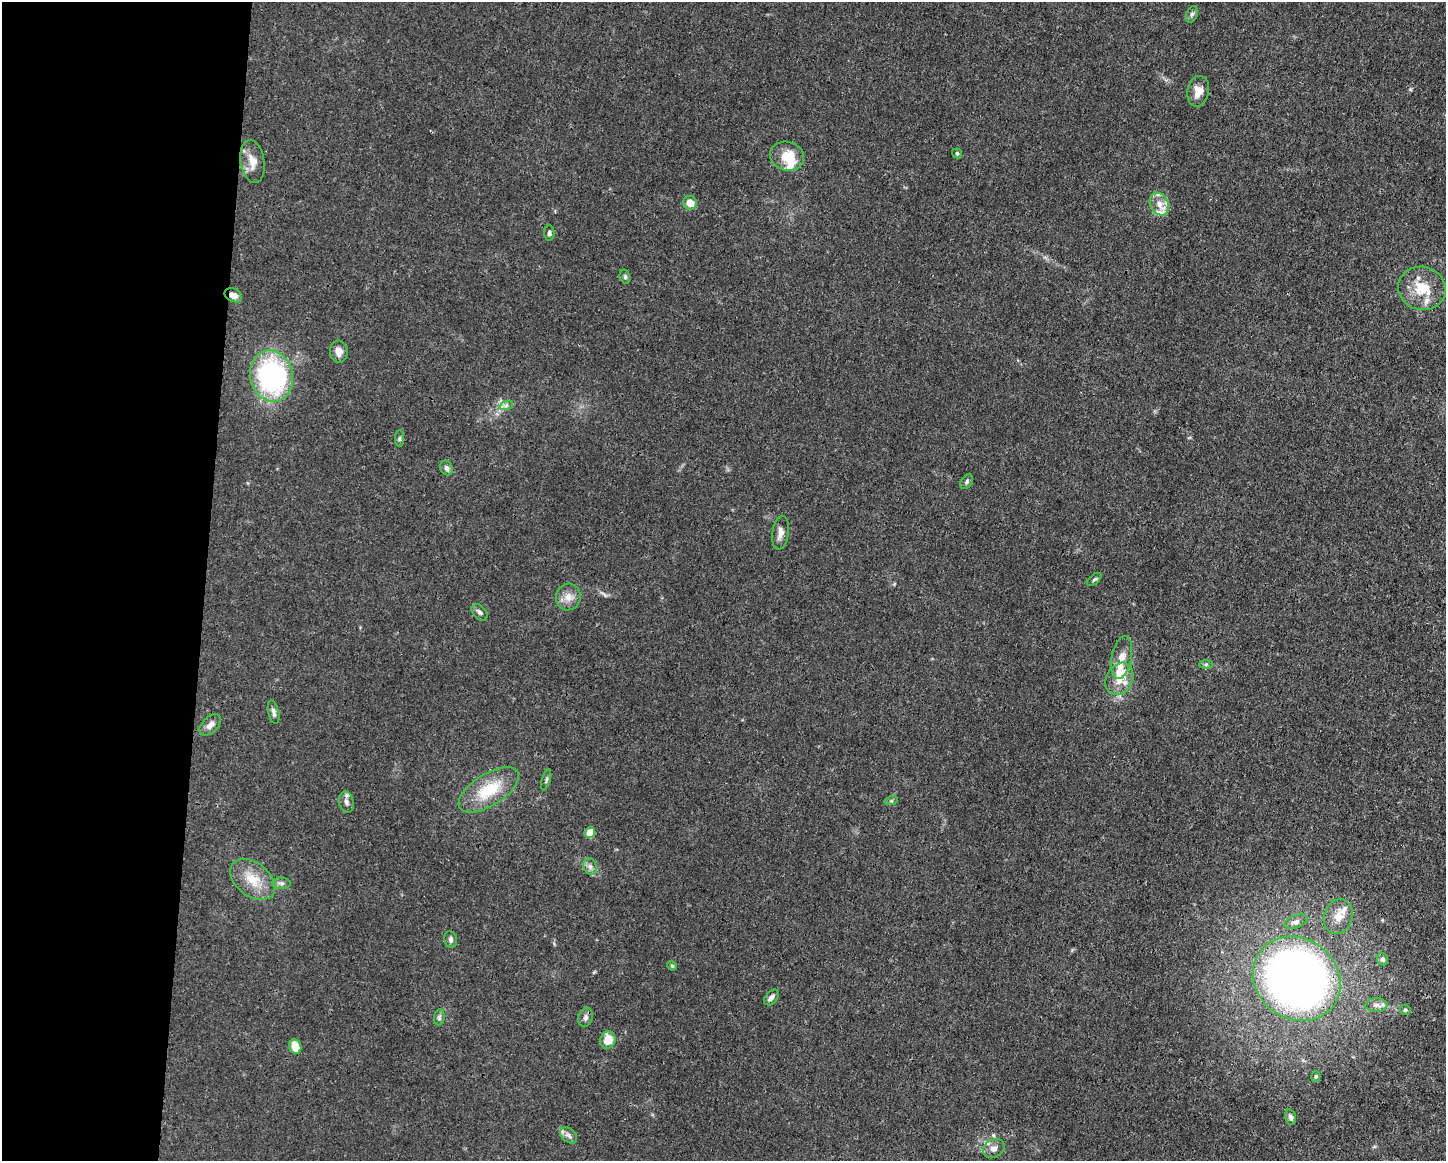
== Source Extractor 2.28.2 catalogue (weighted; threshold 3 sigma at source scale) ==
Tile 4 of 3 x 4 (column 1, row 2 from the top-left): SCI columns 112-1555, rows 2320-3478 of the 4666 x 4638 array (HDU 1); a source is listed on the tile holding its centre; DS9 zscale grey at full resolution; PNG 1448 x 1163 px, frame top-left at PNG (2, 2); each listed source drawn as its Kron ellipse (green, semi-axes under 4 px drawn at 4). Shown black and unused: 14% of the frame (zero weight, under 3 of 4 exposures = <1% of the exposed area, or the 3 px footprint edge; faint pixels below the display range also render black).
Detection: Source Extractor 2.28.2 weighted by HDU 2 'WHT'; one run over the whole footprint, this tile lists its part. Background 0.0158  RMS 0.0025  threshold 0.011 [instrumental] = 3 sigma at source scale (4.5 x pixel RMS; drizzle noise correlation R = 1.50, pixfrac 1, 0.05/0.05 arcsec/px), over >= 5 px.
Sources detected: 59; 8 inside a brighter listed object's ellipse — not listed separately; the other 51 listed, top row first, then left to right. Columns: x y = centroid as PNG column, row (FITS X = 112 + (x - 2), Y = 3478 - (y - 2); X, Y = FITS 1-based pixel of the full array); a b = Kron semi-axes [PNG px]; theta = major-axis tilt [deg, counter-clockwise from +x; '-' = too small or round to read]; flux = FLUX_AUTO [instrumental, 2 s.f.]
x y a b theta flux
1192 14 8 5 70 0.61
1198 91 15 10 80 2.5
957 153 5 4 - 0.44
787 156 17 14 -15 5.9
252 161 21 12 -81 3.3
690 203 7 6 - 2.9
1159 204 12 8 -62 2.3
549 233 8 5 -87 0.6
625 277 7 5 -76 0.44
1422 288 24 21 -15 7.1
233 295 9 6 -26 1.4
339 352 11 9 -84 1.9
272 376 26 21 -77 46
506 406 7 4 20 0.54
399 438 8 4 90 0.42
447 468 7 6 - 0.92
967 482 8 5 54 0.54
780 533 17 8 82 1.5
1094 579 9 4 40 0.46
568 597 13 12 - 2.4
480 612 9 6 -48 0.73
1122 657 21 10 79 2.8
1206 664 7 4 1 0.41
1119 679 17 13 62 4
274 712 12 5 -77 0.82
210 725 13 8 45 1.5
546 780 11 3 74 0.48
489 790 34 15 32 9.4
891 801 7 4 18 0.39
346 802 11 7 -79 1.1
590 833 5 5 - 6.8
590 866 8 6 -69 0.88
253 879 25 17 -38 5.8
281 883 9 5 -2 0.76
1338 917 18 14 71 3.2
1296 922 12 6 22 0.96
451 939 8 6 -79 0.74
1383 959 6 5 - 0.67
672 966 5 4 - 0.3
1297 979 46 40 -37 180
771 997 9 5 49 0.91
1376 1005 11 7 0 1.1
1405 1010 5 5 - 0.42
439 1017 8 5 83 0.61
586 1017 10 7 71 0.89
608 1040 9 7 71 3.6
295 1047 7 6 - 4.4
1316 1076 5 4 - 0.4
1290 1117 8 5 -76 0.83
569 1135 10 6 -40 1
994 1148 11 9 28 1.4
Overlapping masked pixels (flux is a lower limit): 2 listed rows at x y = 233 295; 1297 979